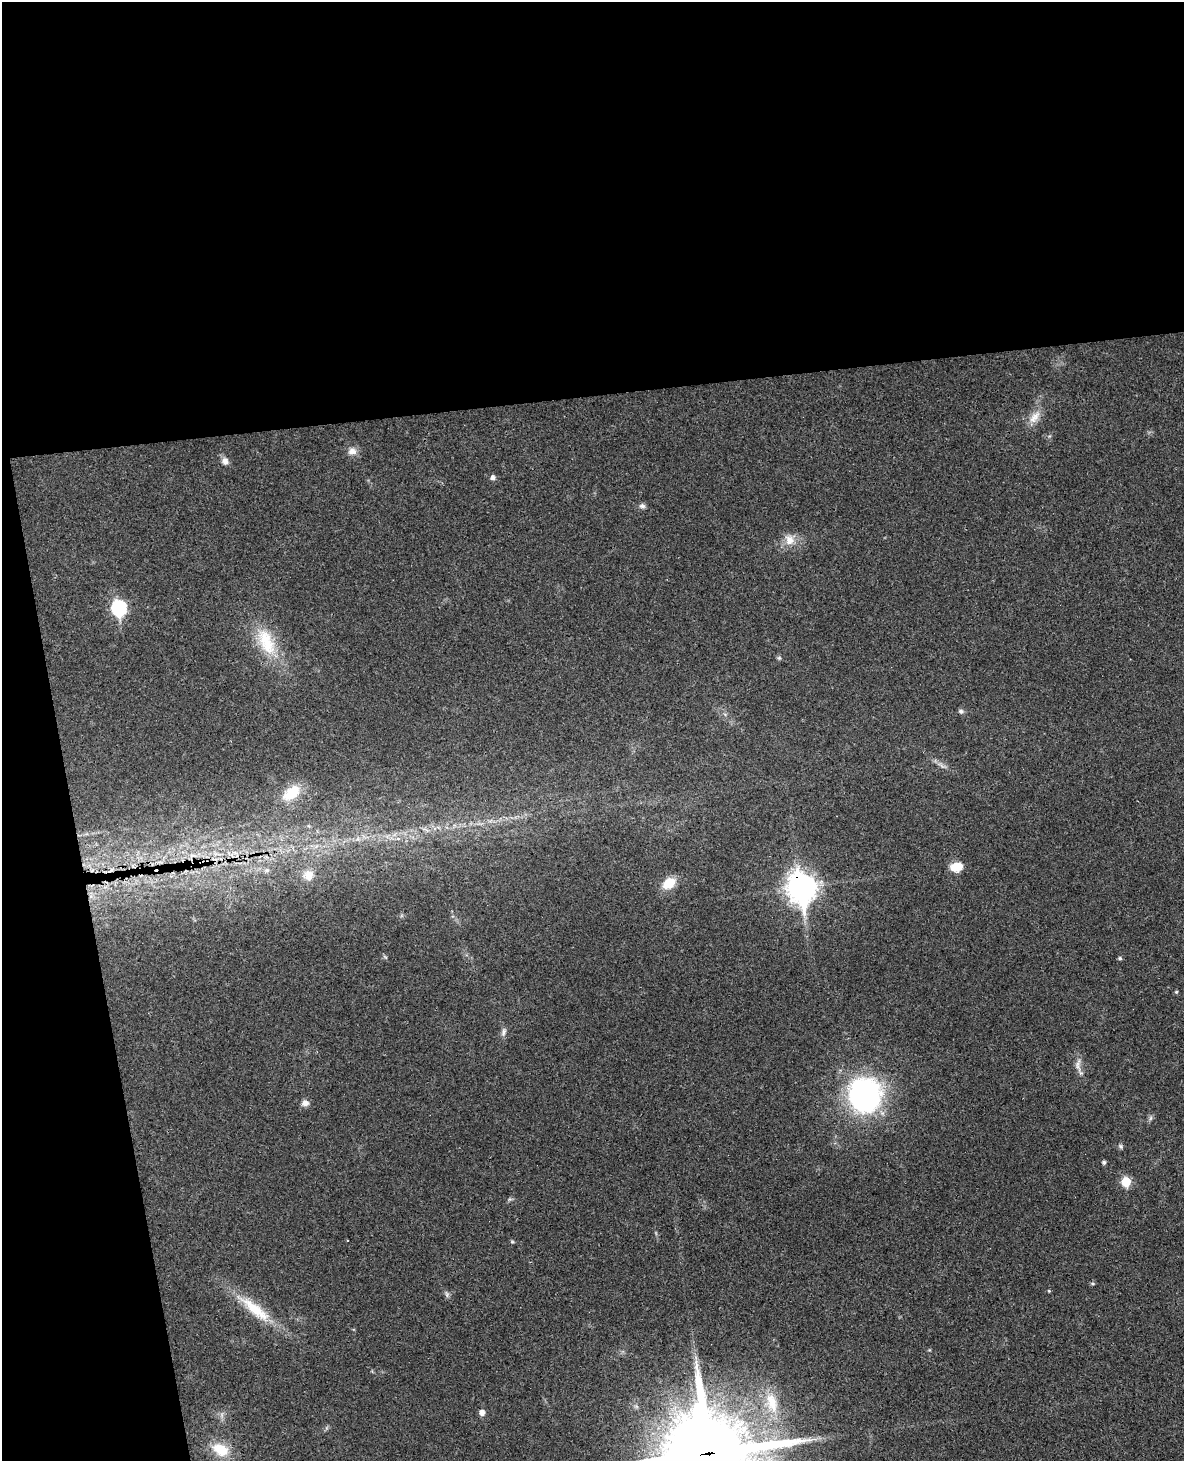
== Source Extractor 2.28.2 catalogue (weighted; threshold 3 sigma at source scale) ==
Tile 1 of 4 x 3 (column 1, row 1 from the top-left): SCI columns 61-1242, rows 3172-4630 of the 4844 x 4777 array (HDU 1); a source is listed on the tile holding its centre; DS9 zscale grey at full resolution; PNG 1186 x 1463 px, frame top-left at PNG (2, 2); no overlay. Shown black and unused: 33% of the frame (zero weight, under 3 of 4 exposures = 6% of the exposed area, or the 3 px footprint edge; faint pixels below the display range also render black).
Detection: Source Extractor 2.28.2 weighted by HDU 2 'WHT'; one run over the whole footprint, this tile lists its part. Background 0.035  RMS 0.0042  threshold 0.0187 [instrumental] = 3 sigma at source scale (4.5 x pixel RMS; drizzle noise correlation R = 1.50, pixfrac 1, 0.05/0.05 arcsec/px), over >= 5 px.
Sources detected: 43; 1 too faint to see at this stretch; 1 cosmic-ray / hot-pixel residue — not listed; the other 41 listed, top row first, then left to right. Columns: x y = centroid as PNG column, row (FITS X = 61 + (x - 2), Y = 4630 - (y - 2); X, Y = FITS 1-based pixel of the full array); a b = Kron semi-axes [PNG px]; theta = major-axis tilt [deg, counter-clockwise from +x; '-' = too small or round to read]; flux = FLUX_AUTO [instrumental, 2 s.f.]
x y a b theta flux
1034 417 21 10 53 4.9
352 451 12 9 4 2.7
225 461 10 9 - 2.1
493 477 5 5 - 1.6
642 506 8 7 - 1.3
789 540 16 12 -64 5
119 608 8 7 - 68
266 642 42 20 -65 18
779 658 6 5 - 0.69
961 711 7 6 - 0.97
941 765 11 4 -43 1.5
291 793 23 13 37 12
309 826 6 4 -70 0.56
425 829 13 4 -28 1.5
234 852 7 4 -18 0.99
192 855 7 4 19 1
956 867 11 8 9 7.7
111 870 10 3 35 1.1
267 870 6 4 43 0.8
308 875 15 14 - 4.7
669 883 14 10 38 8.9
802 888 12 9 -80 520
385 957 7 4 -52 0.59
1120 958 5 4 - 0.75
1176 992 5 4 - 0.52
504 1032 12 6 72 1.5
1078 1065 24 7 -86 3.2
864 1095 38 34 -90 84
305 1103 9 7 7 2.2
1121 1146 7 5 -57 0.77
1104 1162 4 4 - 1
1126 1182 6 5 - 16
512 1242 6 4 -1 0.48
1093 1284 5 3 - 0.47
1049 1291 4 4 - 0.41
447 1294 9 5 -77 0.99
255 1309 56 14 -39 17
772 1403 32 16 -73 14
482 1412 5 5 - 2.5
220 1450 24 15 -26 10
709 1454 30 28 -67 5500
Overlapping masked pixels (flux is a lower limit): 4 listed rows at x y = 192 855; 111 870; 802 888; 709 1454
Isophote crosses this tile's border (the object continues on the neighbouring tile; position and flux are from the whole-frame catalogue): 1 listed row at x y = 709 1454